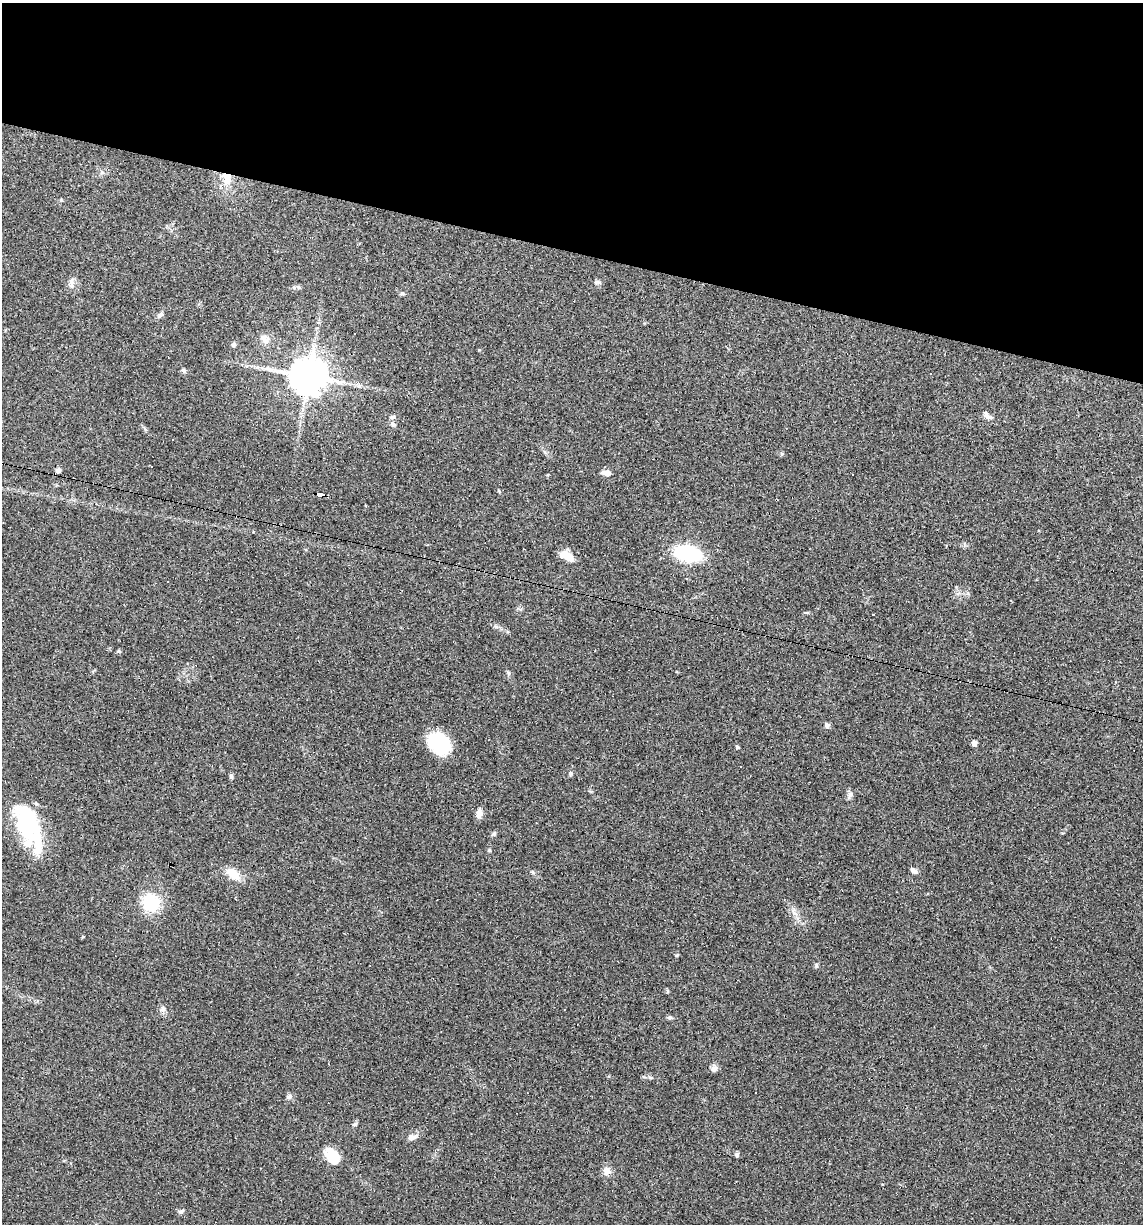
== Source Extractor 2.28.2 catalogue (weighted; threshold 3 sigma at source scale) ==
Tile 2 of 4 x 4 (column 2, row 1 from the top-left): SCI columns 1254-2394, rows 3666-4887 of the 4907 x 4887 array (HDU 1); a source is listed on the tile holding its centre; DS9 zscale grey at full resolution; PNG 1145 x 1226 px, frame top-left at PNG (2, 3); no overlay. Shown black and unused: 21% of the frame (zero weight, under 3 of 4 exposures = <1% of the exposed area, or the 3 px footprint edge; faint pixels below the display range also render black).
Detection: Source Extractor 2.28.2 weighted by HDU 2 'WHT'; one run over the whole footprint, this tile lists its part. Background 0.0581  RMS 0.0048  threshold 0.0217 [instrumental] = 3 sigma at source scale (4.5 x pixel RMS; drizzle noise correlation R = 1.50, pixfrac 1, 0.05/0.05 arcsec/px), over >= 5 px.
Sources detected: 55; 2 inside a brighter object's white glare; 5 cosmic-ray / hot-pixel residue — not listed; the other 48 listed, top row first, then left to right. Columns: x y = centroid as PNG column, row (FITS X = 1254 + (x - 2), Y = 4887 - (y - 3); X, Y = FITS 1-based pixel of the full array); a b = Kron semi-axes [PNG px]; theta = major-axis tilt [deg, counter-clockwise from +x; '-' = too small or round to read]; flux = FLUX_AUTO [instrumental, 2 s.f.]
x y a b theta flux
227 178 17 11 -77 6.9
597 282 9 5 16 1
71 283 16 6 86 2.3
298 287 7 4 -19 0.88
402 293 6 4 1 0.74
160 314 8 6 39 1.2
265 338 14 11 -37 3.4
233 345 7 5 46 1
184 370 7 5 -45 1
333 374 4 4 - 0.94
309 376 11 11 - 1100
988 416 13 7 -29 2
392 417 7 5 10 1.1
393 424 8 6 -19 1.3
172 440 3 2 - 0.63
151 467 3 3 - 0.56
58 470 6 5 - 1.3
607 473 7 5 -9 5.2
320 494 8 3 -11 55
687 553 19 11 -13 52
566 556 17 9 -27 5.7
873 615 3 2 - 0.51
827 725 7 6 - 1.3
439 743 23 18 -41 26
974 743 6 5 - 1.6
737 747 4 3 - 1.2
231 776 6 5 - 0.82
850 795 8 6 44 1.5
479 813 10 7 81 2.8
27 829 44 29 -61 33
489 850 5 4 - 0.58
913 871 8 6 -35 1.7
233 874 19 10 -43 7.2
151 902 17 15 -55 22
83 937 3 2 - 0.72
677 955 5 3 - 0.48
816 965 6 5 - 0.84
163 1009 9 7 53 1.5
670 1018 7 5 -8 1
714 1069 9 7 40 1.9
650 1078 7 3 -19 0.73
289 1096 7 6 - 1.6
355 1124 6 5 - 0.86
412 1137 10 7 7 2.7
737 1155 6 5 - 1
332 1156 17 11 -46 11
607 1171 10 8 -51 3
181 1212 6 5 - 0.94
Overlapping masked pixels (flux is a lower limit): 2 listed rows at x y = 227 178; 320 494
Unlisted compact peaks at least as high as the median listed source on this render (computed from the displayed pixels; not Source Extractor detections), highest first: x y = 571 773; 494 834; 61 200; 119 651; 533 872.